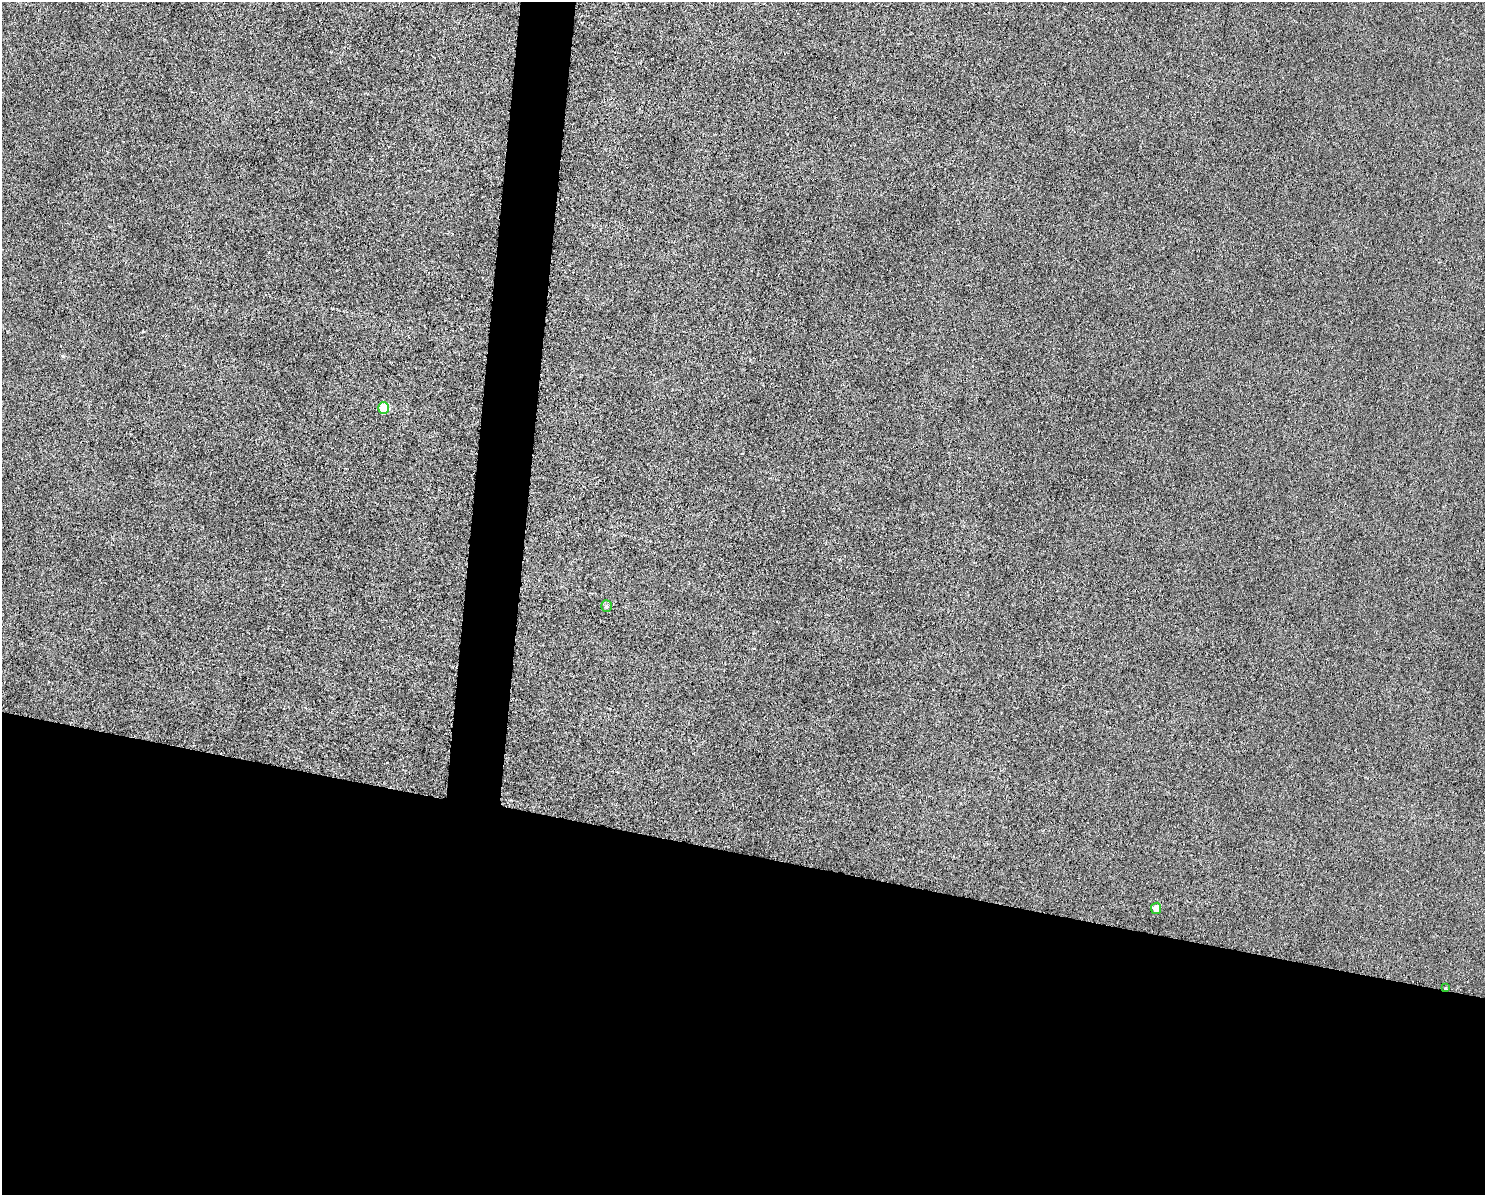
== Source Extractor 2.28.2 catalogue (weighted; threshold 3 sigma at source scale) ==
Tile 11 of 3 x 4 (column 2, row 4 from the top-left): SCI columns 1716-3198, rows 5-1197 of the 4800 x 4779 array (HDU 1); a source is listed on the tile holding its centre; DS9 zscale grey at full resolution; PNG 1487 x 1197 px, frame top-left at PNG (2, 2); each listed source drawn as its Kron ellipse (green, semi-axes under 4 px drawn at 4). Shown black and unused: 31% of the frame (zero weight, under 3 of 6 exposures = <1% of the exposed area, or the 3 px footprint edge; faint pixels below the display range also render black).
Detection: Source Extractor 2.28.2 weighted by HDU 2 'WHT'; one run over the whole footprint, this tile lists its part. Background 0.00826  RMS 0.0031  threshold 0.0128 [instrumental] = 3 sigma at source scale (4.09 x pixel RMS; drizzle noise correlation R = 1.36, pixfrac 0.8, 0.05/0.05 arcsec/px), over >= 5 px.
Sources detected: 4; all 4 listed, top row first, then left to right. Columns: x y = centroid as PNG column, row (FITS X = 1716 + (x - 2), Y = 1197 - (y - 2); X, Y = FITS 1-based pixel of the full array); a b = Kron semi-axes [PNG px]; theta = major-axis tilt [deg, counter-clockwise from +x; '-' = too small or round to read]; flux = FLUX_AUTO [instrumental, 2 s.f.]
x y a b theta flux
383 408 6 5 - 9.4
606 606 6 5 - 0.52
1156 908 5 5 - 2.2
1445 988 3 2 - 0.33
Overlapping masked pixels (flux is a lower limit): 1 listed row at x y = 1445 988